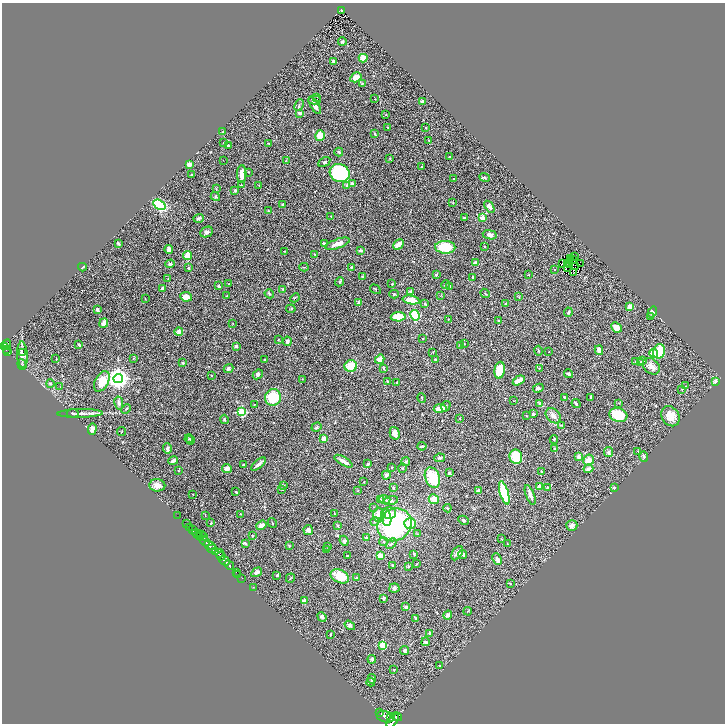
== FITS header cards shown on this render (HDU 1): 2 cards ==
NAXIS1  =                 1446
NAXIS2  =                 1443

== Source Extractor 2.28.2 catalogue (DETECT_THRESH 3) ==
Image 1446 x 1443 px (HDU 1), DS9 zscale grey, zoomed out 1/2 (1 PNG px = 2 x 2 image px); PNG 727 x 726 px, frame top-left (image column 2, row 1442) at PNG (2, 3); each listed source drawn as its Kron ellipse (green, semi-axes under 4 px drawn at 4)
Background 0.571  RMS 0.045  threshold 0.134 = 3 sigma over >= 5 px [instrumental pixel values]
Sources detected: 378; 39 cannot appear on this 1/2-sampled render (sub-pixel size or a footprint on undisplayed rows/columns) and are neither listed nor drawn; the other 339 listed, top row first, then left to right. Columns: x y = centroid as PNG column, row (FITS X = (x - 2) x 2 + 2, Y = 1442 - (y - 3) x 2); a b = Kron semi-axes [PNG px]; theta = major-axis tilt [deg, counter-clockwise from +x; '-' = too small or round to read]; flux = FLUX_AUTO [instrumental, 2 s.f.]
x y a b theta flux
342 10 4 3 - 140
342 42 4 4 - 16
363 58 4 4 - 100
334 61 4 3 - 14
356 77 6 4 33 86
362 83 3 3 - 8.3
317 97 2 1 - 5.8
375 99 2 2 - 4.2
314 100 6 4 1 27
422 102 2 2 - 51
299 105 6 2 64 10
315 105 9 4 -59 49
300 113 4 3 - 29
386 114 3 2 - 4.6
388 127 3 2 - 4.9
426 128 2 2 - 9.2
223 132 2 2 - 6.8
375 134 4 2 - 6.4
320 136 5 4 - 120
429 140 2 2 - 5.2
223 143 2 2 - 9.3
268 143 3 2 - 4.8
228 146 4 4 - 16
339 152 4 3 - 11
449 157 3 3 - 6.6
390 158 2 2 - 4.7
223 160 3 2 - 2.7
286 160 3 2 - 3.5
324 162 6 4 31 14
189 164 3 2 - 55
421 167 3 2 - 4.1
249 172 2 2 - 4.3
340 173 10 9 - 750
191 174 2 2 - 5.9
242 174 9 4 -90 75
484 177 5 3 - 11
454 178 2 1 - 2.5
352 183 3 3 - 17
241 185 3 2 - 4.7
259 185 3 1 - 2.8
347 185 3 3 - 12
216 189 4 2 - 6.6
235 190 2 2 - 25
215 197 5 4 - 11
453 202 3 2 - 3.9
283 204 2 2 - 7.6
159 205 7 4 -32 460
489 207 6 4 -56 44
268 211 3 3 - 7.1
331 216 2 2 - 2.8
198 218 5 3 - 15
464 218 3 2 - 13
482 218 3 2 - 150
207 232 6 5 - 27
490 235 7 4 -10 28
118 243 3 2 - 23
324 243 4 3 - 16
337 244 13 4 19 71
398 244 6 3 45 73
445 247 10 6 -2 240
484 247 2 2 - 15
169 250 4 3 - 69
361 250 3 3 - 20
284 251 3 2 - 4.3
315 254 4 2 - 5
187 255 4 4 - 89
575 257 3 1 - 1.8
571 258 2 1 - 0.65
573 260 2 1 - 2.5
476 263 3 3 - 28
170 264 5 4 - 17
562 264 2 1 - 1.1
568 264 2 1 - 3
580 264 2 1 - 6.5
569 265 2 1 - 1.2
82 267 4 2 - 9.1
304 267 4 2 - 4.9
351 267 3 3 - 8.9
575 267 2 1 - 3.8
189 268 3 2 - 9.7
568 268 2 1 - 2.5
554 269 3 2 - 5.1
574 273 2 1 - 0.6
436 275 3 3 - 13
529 275 3 2 - 3.4
362 276 2 2 - 3.6
473 278 3 2 - 7
168 279 3 2 - 3.3
340 282 5 3 - 9.1
229 284 2 2 - 5.4
392 284 3 2 - 4.9
445 285 4 2 - 6.3
219 286 4 3 - 12
450 286 2 2 - 12
162 288 3 3 - 16
283 289 3 3 - 7.3
375 289 6 2 -31 5.6
410 292 3 3 - 19
485 293 5 3 - 7.2
269 294 5 3 - 9.6
394 294 5 3 - 7
441 295 3 2 - 4.7
226 296 3 2 - 4
186 297 6 4 -8 93
519 297 3 2 - 5.6
295 298 5 2 - 6.3
145 299 3 1 - 3.3
411 300 8 4 -10 99
358 303 4 3 - 12
506 303 4 2 - 6.7
425 304 3 3 - 12
630 307 3 3 - 85
291 309 5 2 - 4.8
97 310 4 3 - 29
568 312 4 3 - 15
652 312 6 4 58 18
415 315 5 4 - 360
650 316 3 2 - 7.5
398 317 7 4 3 170
448 319 3 2 - 3.6
499 320 3 2 - 4
104 323 5 3 - 46
233 323 2 1 - 2.3
616 327 5 4 - 83
179 331 4 4 - 39
423 338 3 2 - 3.9
278 340 2 2 - 4.6
287 341 4 4 - 17
464 344 2 2 - 5
7 345 5 3 - 460
79 345 2 2 - 12
460 345 3 3 - 8.8
3 346 3 2 - 370
236 346 3 3 - 26
6 349 4 2 - 180
599 350 5 3 - 60
538 351 5 2 - 6.7
659 351 7 6 - 320
8 352 3 2 - 180
23 352 2 1 - 11
433 352 3 2 - 4.5
549 352 2 2 - 2.8
654 353 4 4 - 94
22 355 13 5 -87 56
133 358 4 2 - 6.4
56 359 3 2 - 4.3
380 359 5 3 - 54
435 359 3 2 - 9.5
264 360 3 3 - 6.5
643 360 2 2 - 3.9
636 361 4 3 - 10
641 362 4 3 - 18
183 363 3 3 - 9.9
22 364 5 3 - 7.1
351 366 6 6 - 190
651 366 9 7 -43 52
539 368 2 2 - 5.6
228 369 5 4 - 13
384 369 4 3 - 6
500 370 8 5 82 170
258 374 5 4 - 16
568 374 4 2 - 16
212 375 3 2 - 6.1
118 378 5 4 - 5900
302 379 2 2 - 2.4
519 380 6 3 29 93
102 381 11 6 62 170
387 381 3 3 - 9.3
397 382 3 2 - 10
716 382 2 2 - 180
50 383 4 4 - 13
685 385 2 1 - 30
60 386 2 1 - 1.8
538 388 5 3 - 15
682 389 3 3 - 5.6
273 397 8 8 - 270
564 397 3 2 - 8.5
591 397 3 2 - 11
422 398 5 2 - 8.7
513 401 2 1 - 2.2
119 403 6 4 -79 18
619 403 2 2 - 3.3
254 404 2 2 - 3.3
540 404 4 3 - 30
576 404 5 3 - 11
446 406 5 3 - 14
440 408 6 4 8 97
126 409 5 3 - 9.5
242 412 3 3 - 560
73 413 6 2 -6 10
80 413 23 3 1 47
533 414 4 3 - 12
618 415 9 7 -16 290
527 416 3 2 - 3.6
553 416 8 6 -46 41
671 416 11 8 -56 110
460 418 2 2 - 5.8
224 419 5 3 - 11
561 425 3 3 - 6.6
316 427 5 3 - 11
92 429 6 4 87 35
122 432 4 1 - 4.2
395 433 6 5 - 44
189 439 4 3 - 6.2
324 439 3 3 - 52
554 439 4 3 - 8.9
190 440 4 3 - 8.8
422 446 4 3 - 16
554 448 3 3 - 11
167 449 5 3 - 25
638 451 2 2 - 6.6
609 452 5 4 - 16
644 456 5 3 - 10
516 457 7 6 - 230
579 457 3 3 - 34
440 458 5 3 - 12
589 460 6 5 - 80
173 461 5 3 - 39
343 461 10 3 -30 47
405 462 4 4 - 12
258 464 9 3 41 27
368 464 3 2 - 17
243 465 4 2 - 12
392 467 2 2 - 4.9
227 468 5 4 - 40
402 468 4 2 - 6
588 469 5 3 - 33
178 470 2 2 - 3.5
541 471 3 2 - 7.3
449 473 4 3 - 15
386 475 4 4 - 19
432 478 10 7 -67 270
364 482 2 2 - 3.4
157 485 8 6 -3 64
283 485 4 2 - 5.6
539 487 3 3 - 59
547 487 4 3 - 8.5
393 488 3 2 - 10
614 488 2 2 - 27
282 490 3 2 - 3.5
357 491 3 2 - 5
478 491 4 3 - 22
236 492 3 2 - 8.3
504 493 12 4 -74 500
193 495 2 2 - 3.7
530 495 10 3 -69 42
385 499 6 3 -17 16
434 499 5 4 - 77
380 500 3 3 - 18
391 500 7 4 14 20
373 507 2 2 - 2.8
447 508 4 3 - 9.5
390 513 6 6 - 43
241 514 2 1 - 6.2
334 514 2 2 - 3.7
205 515 3 2 - 2.6
379 515 7 5 -89 110
178 516 3 2 - 11
386 517 9 5 -78 66
464 520 5 3 - 16
375 522 4 4 - 14
211 523 3 2 - 5.3
272 523 5 2 - 6
186 524 2 1 - 28
410 524 6 5 - 160
261 525 5 3 - 41
394 525 17 15 37 1200
572 525 5 5 - 27
338 526 4 3 - 12
190 527 2 2 - 73
192 529 2 2 - 58
308 530 5 4 - 34
197 534 5 2 - 730
201 534 2 1 - 21
418 534 3 2 - 6.8
252 536 2 2 - 9.4
200 537 2 1 - 320
203 537 2 1 - 110
366 538 3 3 - 17
502 539 2 2 - 3.7
205 541 6 2 -47 1600
344 541 5 4 - 19
384 542 4 4 - 11
245 543 2 2 - 40
391 544 6 3 45 15
507 544 2 1 - 4.5
210 545 6 3 -20 660
289 545 4 2 - 6.2
328 546 4 3 - 5.6
212 549 5 4 - 480
327 549 3 3 - 6
216 552 3 2 - 470
220 553 4 2 - 280
457 553 8 5 59 38
414 554 3 2 - 6.5
463 554 4 3 - 18
221 556 4 2 - 260
347 556 2 2 - 8.8
380 556 4 3 - 96
497 559 6 3 -65 46
224 561 5 2 - 1000
416 564 3 2 - 4.7
229 565 5 2 - 1200
392 565 3 2 - 12
408 566 4 3 - 6.7
236 572 2 1 - 19
257 572 6 3 31 26
237 574 2 1 - 8.7
277 575 4 2 - 9
340 576 10 6 -25 210
242 578 2 1 - 15
290 578 5 2 - 5.1
356 578 2 2 - 10
510 583 3 2 - 5.4
253 587 3 2 - 4.2
394 588 5 4 - 22
384 598 3 3 - 17
304 601 3 2 - 84
405 607 3 3 - 17
468 611 4 2 - 5.2
448 615 4 3 - 38
322 617 5 4 - 21
415 618 4 3 - 8.6
350 625 6 4 -33 18
430 633 4 3 - 15
330 634 3 2 - 5.3
426 642 4 3 - 20
382 645 3 3 - 280
404 651 4 3 - 18
372 659 4 3 - 14
439 666 3 2 - 4
394 670 3 2 - 5.5
372 679 5 4 - 21
371 682 4 3 - 12
380 713 2 1 - 70
386 717 9 5 -14 3100
390 717 3 2 - 750
396 717 6 4 -18 730
393 721 8 4 50 2300
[39 sub-pixel or undisplayed-footprint detections neither listed nor drawn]